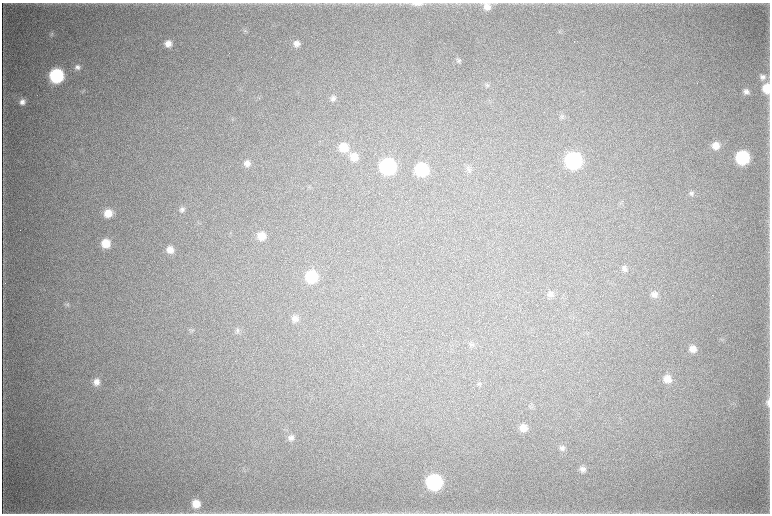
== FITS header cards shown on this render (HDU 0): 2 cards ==
NAXIS1  =                 1536 / length of data axis 1
NAXIS2  =                 1023 / length of data axis 2

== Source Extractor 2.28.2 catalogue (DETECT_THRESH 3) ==
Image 1536 x 1023 px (HDU 0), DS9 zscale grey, zoomed out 1/2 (1 PNG px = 2 x 2 image px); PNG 772 x 516 px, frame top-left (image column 1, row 1022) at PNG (2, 3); no overlay
Background 4650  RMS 39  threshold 117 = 3 sigma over >= 5 px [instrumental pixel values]
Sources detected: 56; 4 cannot appear on this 1/2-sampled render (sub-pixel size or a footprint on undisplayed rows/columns) and are not listed; the other 52 listed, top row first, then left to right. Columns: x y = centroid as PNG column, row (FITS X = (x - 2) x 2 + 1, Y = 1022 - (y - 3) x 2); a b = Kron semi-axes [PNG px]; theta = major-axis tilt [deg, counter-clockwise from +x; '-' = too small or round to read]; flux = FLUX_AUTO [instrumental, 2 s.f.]
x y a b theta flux
417 4 14 4 1 4.9e+04
487 6 9 8 - 6.4e+04
245 30 6 4 12 1.4e+04
560 31 6 3 13 1.1e+04
52 34 7 5 63 1.7e+04
168 44 7 7 - 6.9e+04
297 44 8 8 - 5.1e+04
458 60 7 6 - 2.0e+04
78 67 7 7 - 3.3e+04
56 76 9 9 - 1.0e+06
762 77 8 7 - 4.0e+04
487 85 7 5 -20 1.9e+04
767 88 9 7 -89 1.7e+05
83 91 4 2 - 6.9e+03
746 91 7 6 - 3.8e+04
333 98 8 7 - 3.4e+04
22 102 6 6 - 4.3e+04
562 117 6 6 - 1.9e+04
716 146 9 8 - 9.3e+04
343 147 10 9 - 1.6e+05
354 157 10 9 - 1.1e+05
742 158 9 8 - 8.9e+05
573 160 10 9 - 1.8e+06
247 163 8 8 - 5.3e+04
388 166 9 9 - 1.4e+06
421 170 8 8 - 6.1e+05
691 193 8 7 - 2.8e+04
182 209 8 7 - 3.0e+04
108 213 8 8 - 1.2e+05
261 236 8 8 - 1.1e+05
106 243 8 8 - 1.6e+05
170 250 8 8 - 7.5e+04
624 269 9 7 -48 3.2e+04
311 276 8 8 - 4.5e+05
550 294 8 7 - 3.4e+04
654 295 8 8 - 4.5e+04
67 304 7 6 - 2.2e+04
295 319 8 7 - 4.8e+04
192 330 6 4 -62 1.6e+04
237 331 7 6 - 2.4e+04
471 344 7 6 - 2.1e+04
693 349 8 8 - 6.8e+04
667 379 8 8 - 8.5e+04
96 382 9 8 - 6.2e+04
479 384 5 4 - 1.3e+04
768 402 10 5 -87 3.7e+04
523 428 9 8 - 8.8e+04
291 438 9 8 - 4.3e+04
562 448 7 7 - 3.1e+04
582 469 8 7 - 4.4e+04
434 482 9 9 - 1.4e+06
196 504 9 9 - 1.2e+05
At the frame edge (FLAGS 8, measured only in part): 3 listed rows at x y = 417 4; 767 88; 768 402
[4 sub-pixel or undisplayed-footprint detections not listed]